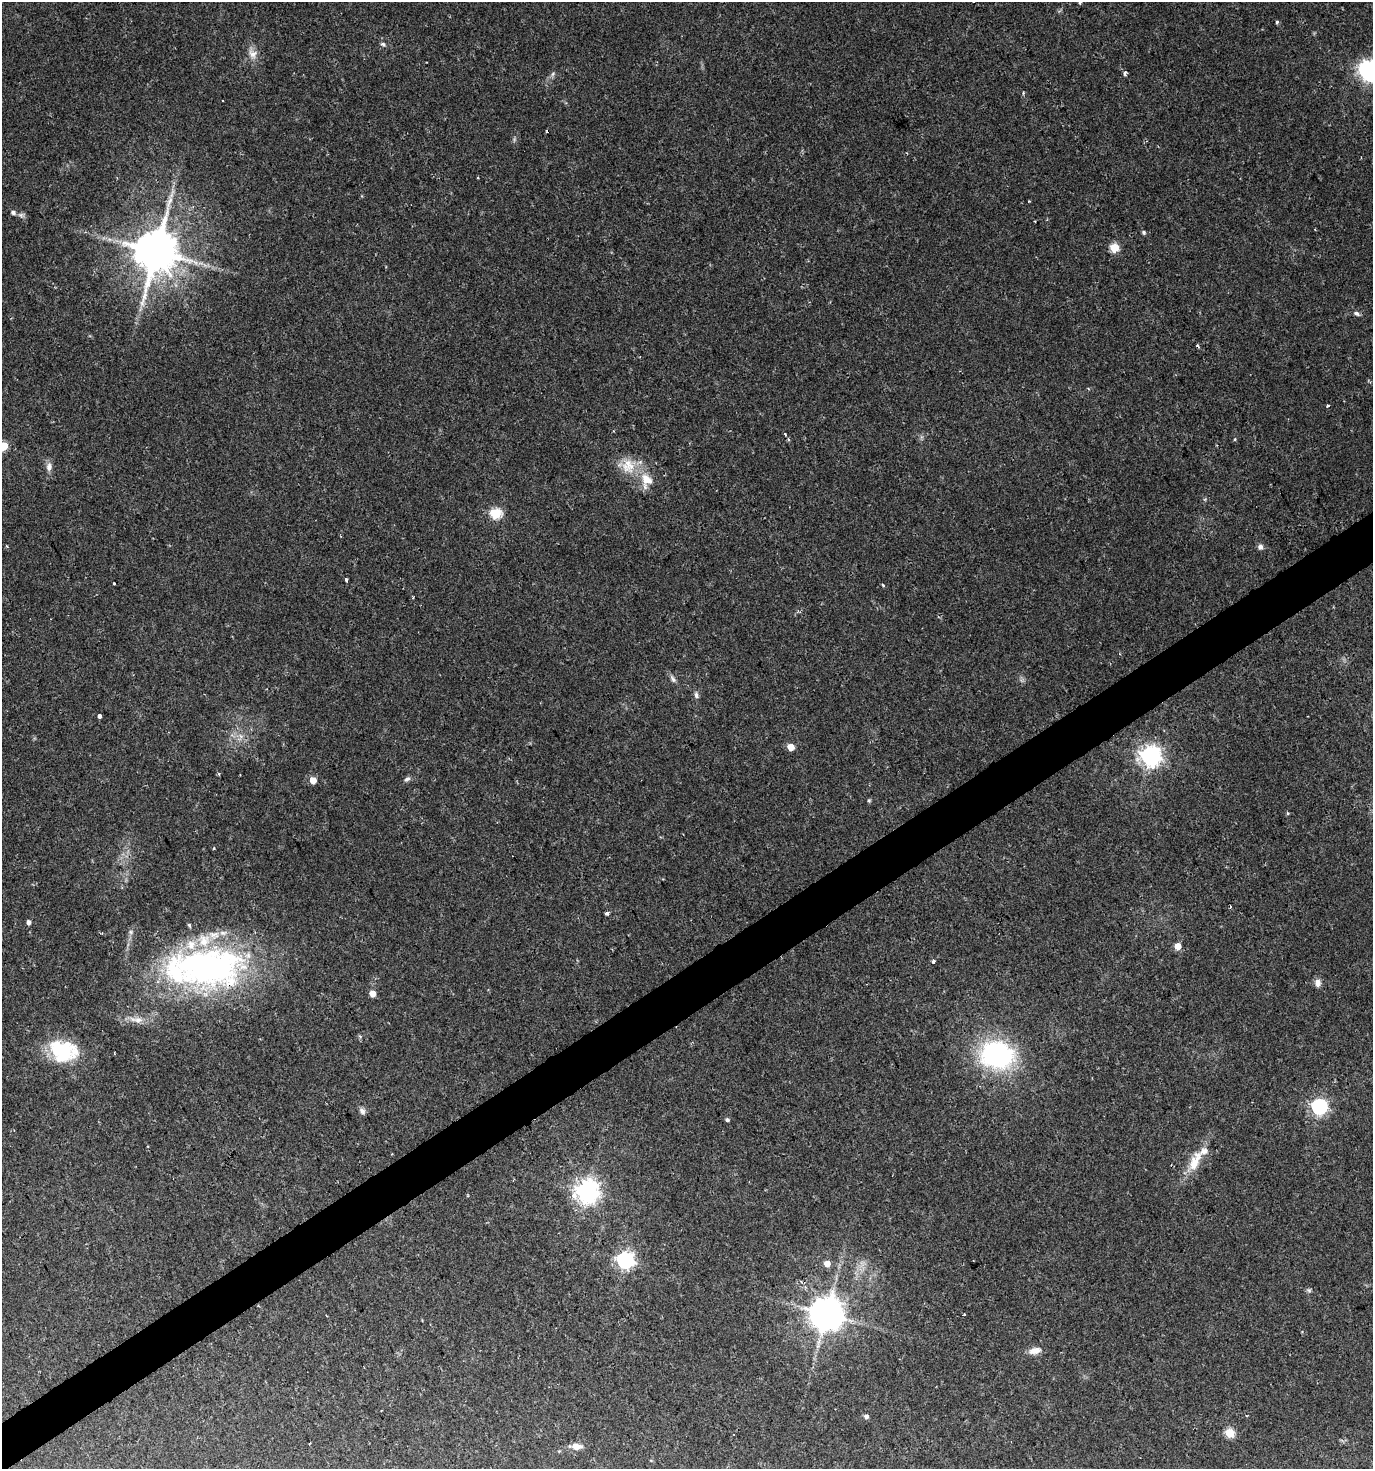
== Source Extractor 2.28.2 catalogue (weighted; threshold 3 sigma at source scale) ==
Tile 7 of 4 x 4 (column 3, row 2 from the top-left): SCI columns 2918-4288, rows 2934-4400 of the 5773 x 5868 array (HDU 1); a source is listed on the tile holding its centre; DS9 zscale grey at full resolution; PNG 1375 x 1471 px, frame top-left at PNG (2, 2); no overlay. Shown black and unused: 3% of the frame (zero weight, under 2 of 3 exposures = <1% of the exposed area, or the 3 px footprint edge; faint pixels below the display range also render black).
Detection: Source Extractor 2.28.2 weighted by HDU 2 'WHT'; one run over the whole footprint, this tile lists its part. Background 0.027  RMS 0.0031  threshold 0.0139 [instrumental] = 3 sigma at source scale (4.5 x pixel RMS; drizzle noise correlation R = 1.50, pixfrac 1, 0.0396/0.0396 arcsec/px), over >= 5 px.
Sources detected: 72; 1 inside a brighter object's white glare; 1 cosmic-ray / hot-pixel residue — not listed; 5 inside a brighter listed object's ellipse — not listed separately; the other 65 listed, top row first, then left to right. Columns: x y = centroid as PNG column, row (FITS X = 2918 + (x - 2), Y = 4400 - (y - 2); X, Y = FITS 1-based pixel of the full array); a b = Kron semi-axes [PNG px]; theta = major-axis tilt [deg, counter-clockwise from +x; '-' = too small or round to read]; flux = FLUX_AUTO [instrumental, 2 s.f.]
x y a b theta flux
1080 3 3 3 - 0.52
1277 22 4 3 - 0.5
383 44 8 5 -28 0.71
252 54 13 11 -10 2.4
1370 72 7 6 - 100
1125 73 5 4 - 0.98
552 74 7 4 69 0.55
13 212 7 5 -25 0.85
1315 229 3 2 - 0.24
1144 232 5 4 - 0.62
1114 248 5 5 - 12
156 251 13 11 80 1300
1356 313 8 5 -11 0.84
1197 346 3 3 - 0.74
1328 405 4 3 - 0.59
785 434 4 3 - 0.39
1235 439 5 3 - 0.28
3 446 5 5 - 13
628 466 22 18 -75 6.8
49 467 13 8 87 1.7
646 480 19 16 -82 5.7
496 513 6 5 - 25
6 546 3 3 - 0.37
1260 547 7 6 - 1.1
346 580 4 3 - 3.9
114 583 3 3 - 0.84
883 585 4 3 - 0.27
413 598 3 2 - 0.4
673 679 11 6 -54 1
696 695 8 5 -82 0.91
99 716 4 3 - 1.8
790 747 5 5 - 4.9
1150 756 7 7 - 190
407 779 9 5 23 0.81
313 780 5 5 - 4.1
869 800 5 4 - 0.45
1288 813 4 4 - 0.34
214 848 4 2 - 0.24
1230 907 3 2 - 0.64
607 913 3 3 - 1.7
28 922 4 4 - 1
1178 946 5 5 - 4.6
933 962 4 3 - 1.5
207 967 88 47 -2 110
1317 983 9 7 -80 1.7
372 993 5 5 - 2.9
138 1020 15 8 -4 2.6
63 1051 33 24 -16 19
997 1055 29 22 -6 57
1319 1107 6 6 - 86
362 1111 9 7 -46 1.1
727 1120 5 4 - 0.6
1195 1161 32 12 65 6.8
513 1180 3 3 - 0.36
587 1191 8 7 - 270
625 1260 7 6 - 110
827 1263 5 5 - 2.9
1309 1290 6 4 -43 0.52
826 1314 9 9 - 680
964 1314 4 2 - 0.48
1035 1351 15 8 12 2.5
866 1416 4 4 - 1.2
1230 1433 5 5 - 14
310 1443 3 2 - 0.31
577 1446 12 7 -5 2.5
Overlapping masked pixels (flux is a lower limit): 1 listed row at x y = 207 967
Isophote crosses this tile's border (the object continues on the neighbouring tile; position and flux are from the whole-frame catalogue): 2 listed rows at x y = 1370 72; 3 446